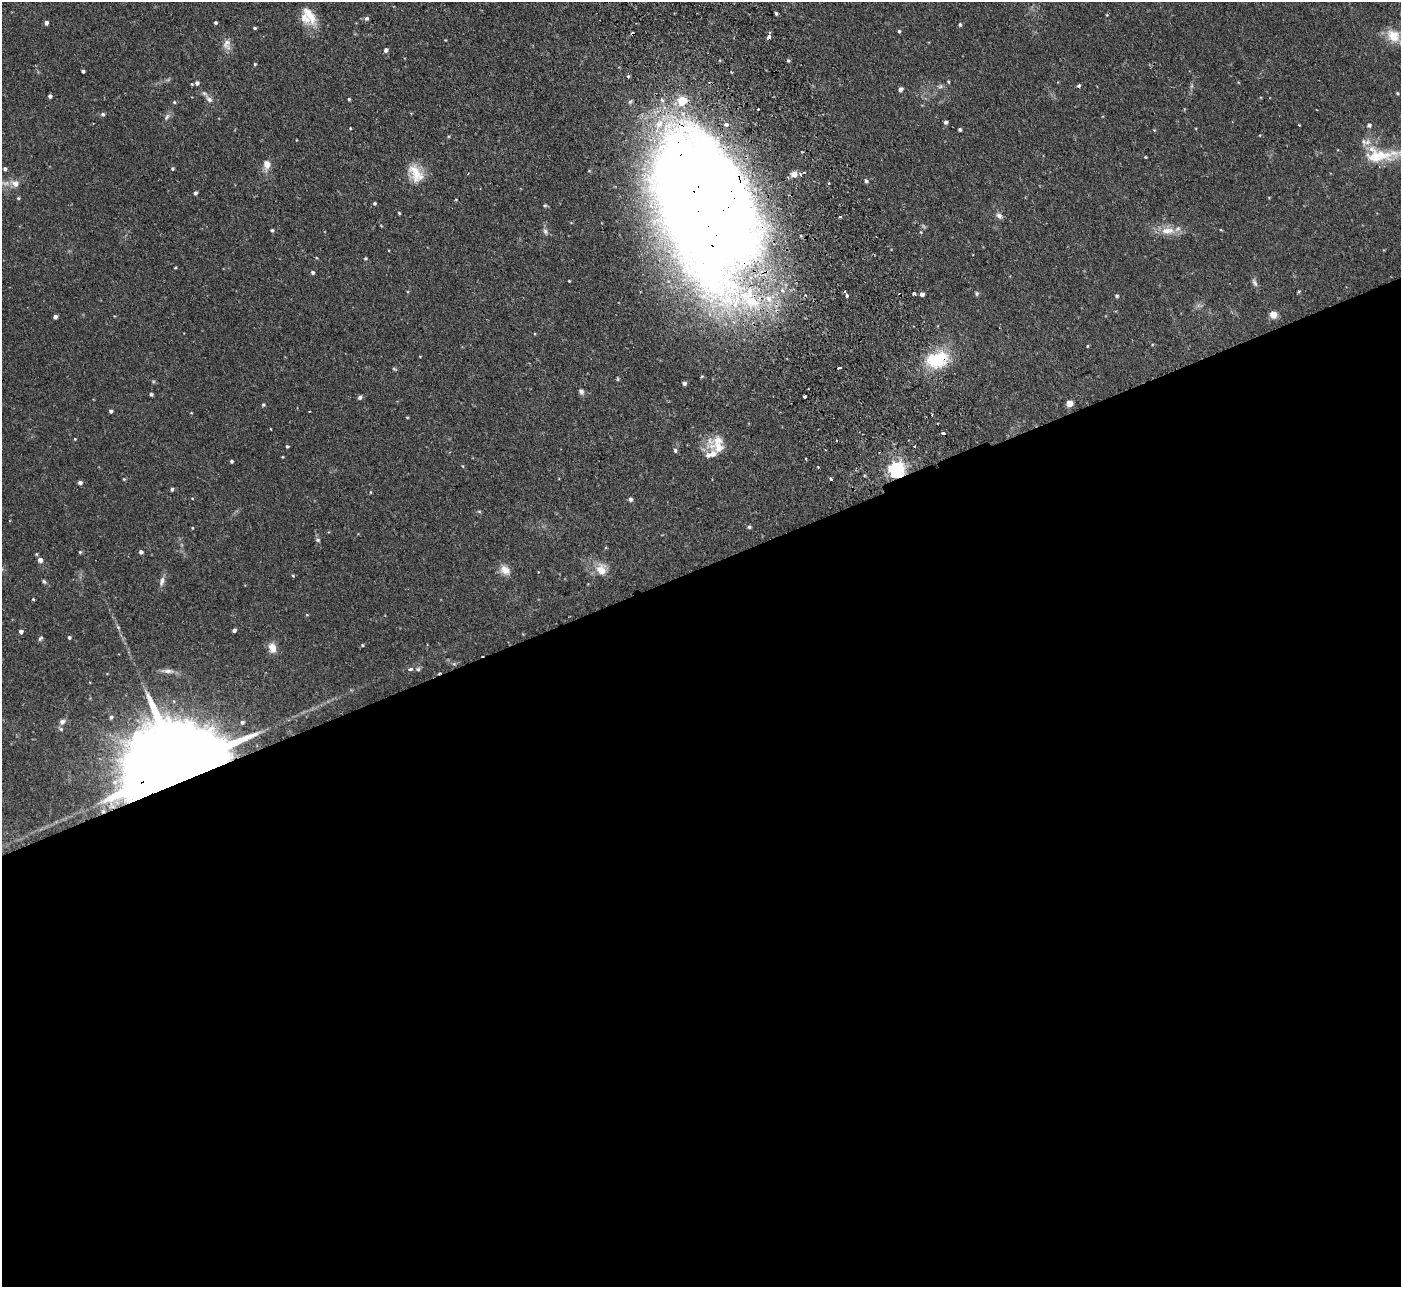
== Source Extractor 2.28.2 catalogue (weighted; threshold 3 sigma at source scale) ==
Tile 15 of 4 x 4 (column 3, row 4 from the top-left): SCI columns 2852-4250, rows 182-1466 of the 5702 x 5634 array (HDU 1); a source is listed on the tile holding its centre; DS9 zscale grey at full resolution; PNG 1403 x 1289 px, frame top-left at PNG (2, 2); no overlay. Shown black and unused: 56% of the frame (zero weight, under 2 of 3 exposures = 3% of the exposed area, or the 3 px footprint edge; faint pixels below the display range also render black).
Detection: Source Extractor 2.28.2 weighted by HDU 2 'WHT'; one run over the whole footprint, this tile lists its part. Background 0.0933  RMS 0.0062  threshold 0.028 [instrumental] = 3 sigma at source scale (4.5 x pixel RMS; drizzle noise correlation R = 1.50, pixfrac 1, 0.05/0.05 arcsec/px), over >= 5 px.
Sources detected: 141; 3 inside a brighter object's white glare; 7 cosmic-ray / hot-pixel residue — not listed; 10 inside a brighter listed object's ellipse — not listed separately; the other 121 listed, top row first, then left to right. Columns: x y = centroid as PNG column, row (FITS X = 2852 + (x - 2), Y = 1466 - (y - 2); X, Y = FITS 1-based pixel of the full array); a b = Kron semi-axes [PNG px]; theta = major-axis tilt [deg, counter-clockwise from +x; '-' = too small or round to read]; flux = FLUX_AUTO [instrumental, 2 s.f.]
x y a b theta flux
776 13 4 3 - 0.91
309 15 30 10 -58 11
367 18 5 5 - 1.4
46 23 4 4 - 1.8
215 23 3 3 - 1
960 24 5 4 - 0.99
255 28 4 3 - 0.86
899 31 4 4 - 0.81
1393 36 20 16 -40 11
768 37 5 3 - 2.8
227 44 16 10 -88 4.4
386 50 5 5 - 1.8
788 60 4 4 - 0.81
255 64 4 3 - 0.73
83 71 4 3 - 1.1
948 82 4 3 - 0.63
197 83 6 5 - 2
1079 86 3 3 - 3.1
900 89 4 4 - 2.6
1397 93 4 3 - 0.66
50 96 4 3 - 1.5
209 99 11 7 -45 3.1
349 99 3 3 - 0.72
174 102 5 4 - 0.77
103 114 5 4 - 1.3
167 117 10 5 58 2
946 122 4 4 - 1.5
1299 125 3 2 - 0.53
1369 125 5 5 - 1.6
350 128 3 2 - 0.52
960 129 3 3 - 1.1
1154 130 4 4 - 0.52
1378 156 48 17 6 26
1145 157 3 3 - 0.55
267 165 13 9 -89 4.6
5 169 4 4 - 1.3
172 169 4 4 - 0.89
416 173 26 16 -61 13
794 174 6 6 - 3.7
866 181 6 4 -62 1.2
15 184 10 8 -16 4.3
195 193 4 4 - 1.4
18 198 4 4 - 0.67
704 202 151 77 -72 1500
374 203 4 4 - 0.92
545 205 5 4 - 0.81
399 213 3 3 - 0.59
999 216 9 7 -41 2.2
840 217 3 3 - 1.3
272 230 4 4 - 0.87
545 231 8 6 -59 1.7
1167 231 21 10 0 8.9
365 258 4 4 - 0.69
175 268 3 2 - 0.56
313 273 5 4 - 1.2
569 281 3 2 - 0.52
1255 283 12 5 -63 2
1299 291 4 3 - 0.76
914 293 3 3 - 2.3
922 294 4 4 - 2.5
977 294 5 5 - 1.1
847 295 4 3 - 2.2
1117 296 5 4 - 1.1
1273 314 7 6 - 6.1
55 317 4 4 - 1.8
1087 346 4 3 - 0.51
937 359 25 17 15 32
839 368 4 3 - 2.3
394 369 7 4 -23 0.69
684 383 4 4 - 1.6
581 391 8 6 -63 1.8
151 394 4 4 - 1.2
360 397 5 5 - 1.5
805 397 4 3 - 3.7
1069 403 5 5 - 11
263 405 4 4 - 0.9
111 411 4 4 - 1.6
309 411 3 2 - 0.4
191 413 4 2 - 0.4
407 417 4 3 - 0.51
271 429 3 2 - 0.35
75 439 3 3 - 0.52
717 444 26 21 -60 14
287 446 3 3 - 0.85
675 450 5 4 - 1.2
231 461 3 3 - 1
897 469 6 6 - 230
124 479 4 4 - 0.66
831 479 3 3 - 1.6
80 482 5 4 - 1.8
172 489 4 3 - 0.99
370 492 5 3 - 0.49
192 498 4 3 - 0.43
630 499 5 4 - 1.5
749 527 5 4 - 1
318 540 6 4 -15 0.97
80 552 5 5 - 0.75
141 552 4 4 - 1.8
40 560 6 5 - 3.3
601 569 16 14 -77 8.1
505 570 16 11 -43 5.3
538 572 3 3 - 0.48
293 576 5 3 - 0.55
44 581 7 4 -62 1
162 581 14 6 74 2.9
33 599 4 3 - 0.66
307 615 5 3 - 0.49
118 627 7 4 -46 0.96
234 630 4 3 - 1.7
21 632 4 4 - 1.9
69 637 4 4 - 1.2
40 638 8 5 45 1.1
362 645 4 3 - 0.6
272 648 13 9 -76 5.5
410 669 6 4 4 1.7
418 669 5 5 - 1.1
168 671 18 5 -2 3.3
111 717 5 5 - 1.3
62 722 9 7 36 2.4
242 722 4 4 - 1.1
182 766 60 16 22 25000
Overlapping masked pixels (flux is a lower limit): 5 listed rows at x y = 768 37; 704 202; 937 359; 897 469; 182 766
Isophote crosses this tile's border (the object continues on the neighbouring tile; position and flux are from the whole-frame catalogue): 1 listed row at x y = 704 202